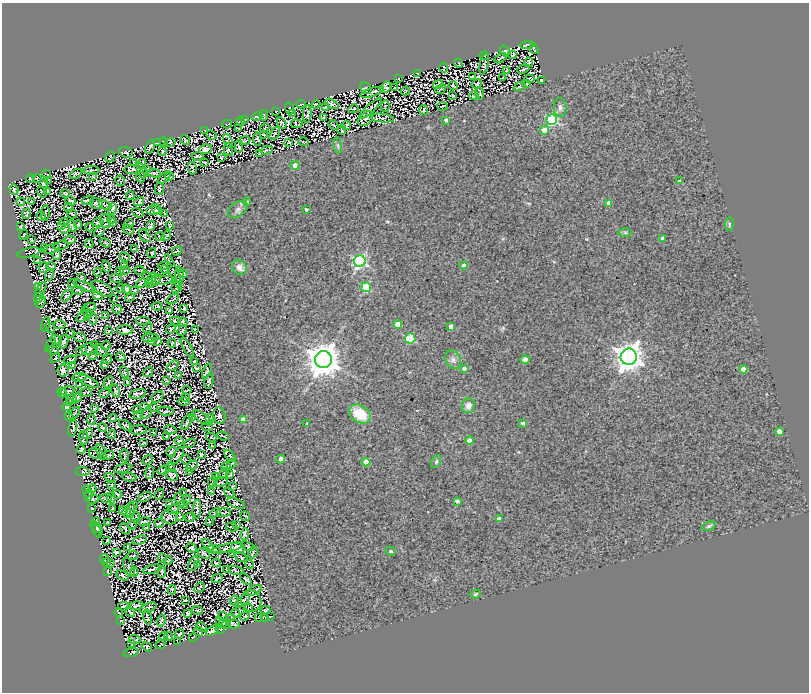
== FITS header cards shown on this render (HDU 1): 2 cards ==
NAXIS1  =                  807
NAXIS2  =                  690

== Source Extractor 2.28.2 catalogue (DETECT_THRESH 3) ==
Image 807 x 690 px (HDU 1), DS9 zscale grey, 1 PNG px = 1 image px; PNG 811 x 694 px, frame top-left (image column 1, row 690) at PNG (2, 3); each listed source drawn as its Kron ellipse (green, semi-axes under 4 px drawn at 4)
Background 0.67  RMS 0.35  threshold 1.04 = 3 sigma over >= 5 px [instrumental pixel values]
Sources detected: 915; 11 with non-positive FLUX_AUTO (blend fragments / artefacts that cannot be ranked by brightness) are neither listed nor drawn; of the other 904, the 500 brightest by FLUX_AUTO listed and drawn (404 fainter detections omitted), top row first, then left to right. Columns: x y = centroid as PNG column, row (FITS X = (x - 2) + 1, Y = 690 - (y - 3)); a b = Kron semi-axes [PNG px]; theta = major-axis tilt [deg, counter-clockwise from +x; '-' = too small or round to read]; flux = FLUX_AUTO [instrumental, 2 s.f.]
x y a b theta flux
527 45 7 2 6 52
534 49 5 3 - 49
505 51 5 3 - 59
513 55 4 2 - 25
484 56 4 3 - 34
500 58 7 2 34 27
529 62 5 3 - 32
459 63 5 2 - 24
484 64 10 2 79 36
444 68 5 2 - 29
523 69 6 2 22 34
506 70 3 2 - 22
417 73 2 2 - 21
473 77 4 2 - 30
502 77 4 2 - 22
398 79 4 2 - 30
529 79 5 3 - 23
542 80 3 3 - 31
477 84 5 3 - 21
527 84 3 2 - 26
438 85 5 3 - 25
453 86 5 2 - 25
386 87 6 4 48 29
519 87 6 2 22 34
366 88 6 4 -49 42
395 88 3 2 - 21
441 89 6 2 42 26
405 91 5 2 - 23
372 92 12 3 18 42
480 94 6 3 -89 32
453 95 3 2 - 22
474 96 4 2 - 29
301 104 4 2 - 29
316 104 4 2 - 28
332 104 7 4 -31 46
385 106 6 2 84 29
442 106 5 2 - 31
326 107 3 3 - 37
290 108 6 2 -71 39
370 108 15 3 42 64
560 108 9 6 -87 80
353 109 5 3 - 22
424 110 5 2 - 24
276 111 3 2 - 24
292 114 4 2 - 25
307 114 9 4 84 53
264 115 5 2 - 29
257 116 5 2 - 25
323 117 4 2 - 21
366 118 9 5 44 65
382 118 12 2 -5 27
245 119 3 2 - 22
446 120 4 3 - 71
552 120 5 5 - 2100
240 121 4 3 - 31
282 123 6 2 -56 29
227 124 5 2 - 22
297 124 6 4 5 27
333 125 5 2 - 26
347 126 4 2 - 24
265 128 5 2 - 22
239 129 3 2 - 21
205 130 3 2 - 22
342 130 5 2 - 28
545 130 4 4 - 330
275 133 7 3 59 35
263 134 3 2 - 22
211 135 5 2 - 24
257 139 7 4 -84 32
185 140 5 3 - 39
228 141 7 4 -64 29
244 141 6 3 11 23
164 142 5 3 - 23
170 142 5 4 - 29
289 142 4 3 - 21
304 142 5 2 - 22
157 143 4 2 - 33
338 145 8 4 -81 42
239 146 6 4 -88 40
150 147 7 4 72 53
205 149 6 5 - 190
228 150 6 3 -77 36
267 150 6 2 15 30
162 151 4 2 - 26
126 152 7 5 -15 78
259 154 4 3 - 25
198 156 6 2 3 35
110 157 6 2 62 30
221 158 4 2 - 34
205 162 3 2 - 23
134 163 3 3 - 23
142 164 5 4 - 40
295 165 4 4 - 110
192 168 6 2 -77 26
131 169 7 4 1 30
147 169 3 2 - 21
91 170 8 2 3 46
142 171 8 2 -72 52
154 173 6 4 -8 25
46 174 4 2 - 28
76 174 7 3 32 29
93 176 3 2 - 22
170 176 5 2 - 21
140 177 5 4 - 30
165 177 7 3 44 39
31 179 4 3 - 35
37 179 4 3 - 26
49 180 3 2 - 23
120 181 5 3 - 31
680 181 4 3 - 28
44 183 4 3 - 32
159 189 6 3 87 40
14 190 5 3 - 41
47 191 3 3 - 29
42 192 6 2 -52 26
66 194 4 3 - 37
130 196 4 3 - 23
88 200 6 2 16 39
70 201 5 2 - 31
247 201 4 4 - 33
21 202 4 2 - 24
31 202 3 2 - 22
139 202 5 3 - 31
609 203 4 4 - 190
96 204 6 5 - 45
105 205 6 3 -26 25
68 208 4 3 - 25
112 209 6 2 71 29
157 209 6 4 -50 53
238 209 11 7 35 90
306 209 3 3 - 81
153 211 7 3 -2 72
45 213 8 2 87 28
138 213 6 2 -33 28
26 214 5 3 - 34
72 214 5 2 - 23
164 214 3 2 - 29
41 216 5 4 - 22
111 220 4 2 - 22
105 221 7 5 -71 64
64 222 4 2 - 24
98 222 5 2 - 33
113 223 4 3 - 38
129 224 5 2 - 28
729 224 6 3 83 31
78 225 4 2 - 27
61 226 3 2 - 21
72 226 6 3 -72 37
151 226 5 3 - 36
169 226 3 2 - 22
20 227 4 3 - 23
89 227 4 2 - 22
65 229 5 3 - 32
128 229 6 3 -39 23
99 231 6 4 42 25
625 233 6 4 -1 31
24 235 5 2 - 34
145 236 7 3 -51 35
160 236 5 3 - 32
166 236 5 2 - 31
663 239 4 3 - 79
31 240 3 2 - 28
71 240 5 3 - 38
106 243 5 3 - 27
89 244 4 2 - 24
61 245 8 3 13 23
44 248 3 2 - 25
134 248 3 2 - 21
51 249 9 3 17 26
177 251 5 3 - 29
29 253 11 4 14 54
152 253 5 2 - 21
57 255 5 3 - 37
125 257 5 2 - 27
37 260 3 2 - 23
360 261 6 5 - 4100
124 265 4 3 - 21
464 265 4 4 - 63
51 266 5 2 - 25
165 266 6 3 1 46
44 267 5 5 - 48
106 267 6 2 -73 26
239 268 8 7 - 110
164 269 4 2 - 21
125 270 5 2 - 22
139 270 5 2 - 35
119 271 3 2 - 26
98 272 4 2 - 23
174 272 19 2 -68 40
184 274 3 2 - 24
49 275 6 2 76 22
180 275 8 3 -85 34
82 277 3 3 - 28
116 278 6 4 -18 29
148 278 6 3 -58 42
152 278 6 3 59 49
160 280 15 3 7 56
154 281 9 4 38 54
73 283 4 2 - 21
141 283 5 3 - 36
38 286 4 3 - 27
85 286 12 3 -20 65
176 287 6 2 83 22
366 287 5 4 - 1000
41 289 8 2 57 24
102 289 12 6 -31 55
121 289 4 3 - 23
127 289 4 3 - 42
78 290 6 4 -4 37
135 290 3 2 - 25
67 296 7 2 44 43
98 296 5 4 - 96
38 297 6 3 68 23
130 297 5 3 - 42
114 299 3 2 - 21
173 299 7 2 28 21
41 302 6 2 49 34
157 306 5 3 - 27
90 307 6 2 11 27
117 309 4 4 - 26
184 309 3 3 - 22
169 310 4 3 - 29
87 313 7 2 -55 25
105 316 4 3 - 30
82 317 6 2 42 26
93 319 6 2 -78 42
142 320 7 4 0 37
175 321 5 2 - 31
183 322 5 4 - 31
45 324 7 2 77 37
398 324 4 4 - 290
60 325 6 3 -11 26
451 327 4 4 - 200
50 328 6 2 -54 21
148 328 5 3 - 32
171 329 5 2 - 21
195 329 4 2 - 26
125 330 8 5 1 340
182 330 6 3 46 42
108 331 3 2 - 23
71 333 4 2 - 26
80 337 6 4 -10 24
150 338 8 3 3 35
410 338 5 5 - 1000
56 340 6 4 -40 40
151 341 3 2 - 21
158 341 4 2 - 24
64 342 7 3 73 45
172 343 4 2 - 24
50 345 7 3 62 26
95 345 3 2 - 23
106 346 4 2 - 37
187 347 11 2 -62 28
89 349 8 6 -8 57
53 350 6 3 -20 75
81 351 6 3 38 23
101 351 7 3 -51 58
93 355 4 3 - 31
121 357 5 3 - 24
629 357 8 8 - 27000
55 358 6 2 48 22
107 359 5 3 - 23
525 359 5 4 - 110
70 360 6 4 17 46
323 360 8 8 - 41000
453 360 10 7 -64 95
195 362 4 3 - 28
104 365 3 3 - 27
73 366 4 3 - 29
173 366 6 3 38 42
196 368 4 2 - 27
464 368 4 3 - 69
743 369 4 4 - 220
63 371 6 5 - 240
207 371 8 4 66 34
124 372 6 3 -67 23
148 372 6 2 40 32
179 375 3 3 - 27
79 377 7 2 7 33
166 380 3 2 - 21
88 381 11 4 -24 76
209 381 7 3 79 27
108 382 6 3 62 23
127 383 4 2 - 24
79 385 4 2 - 22
187 390 4 2 - 26
67 391 7 4 12 46
115 391 6 2 -74 26
62 392 5 3 - 44
85 393 6 2 10 33
104 393 5 2 - 25
137 394 9 4 14 35
77 397 5 3 - 30
158 397 6 5 - 43
185 398 3 2 - 23
71 400 5 4 - 42
69 402 4 3 - 21
184 402 5 2 - 21
468 406 7 6 - 140
67 407 4 3 - 31
144 407 3 3 - 25
153 407 3 3 - 21
94 408 3 2 - 28
136 409 3 2 - 21
165 411 8 3 -7 27
75 413 7 2 54 26
146 414 6 2 41 24
360 414 11 8 -34 590
139 415 4 4 - 33
219 415 8 6 -79 49
69 416 4 2 - 36
113 418 4 3 - 26
192 418 4 2 - 29
202 418 12 3 -34 42
209 419 3 2 - 22
91 420 5 2 - 21
243 420 4 4 - 210
187 422 8 3 61 58
523 423 4 4 - 70
307 424 3 2 - 26
126 426 8 4 -34 21
102 427 4 2 - 36
207 427 6 2 -4 27
73 428 8 3 78 29
138 430 8 4 6 29
170 430 6 3 -10 25
779 431 4 4 - 140
153 433 4 2 - 22
88 434 6 2 53 23
112 435 4 3 - 28
223 436 6 2 -21 23
166 437 3 2 - 26
211 437 5 3 - 22
83 438 7 4 -86 72
180 441 4 2 - 23
470 441 4 4 - 250
144 443 4 2 - 22
190 443 6 2 23 33
212 446 4 2 - 23
81 449 4 3 - 25
171 451 5 2 - 26
101 452 8 3 -69 45
96 454 7 5 -11 52
109 455 5 2 - 32
125 455 6 2 -85 25
201 455 4 3 - 32
177 456 9 3 57 40
230 456 7 3 -48 27
281 459 4 4 - 180
148 460 6 2 32 31
186 460 5 4 - 44
436 461 7 4 63 39
366 462 4 4 - 370
231 464 5 2 - 25
192 466 7 4 46 41
226 466 5 2 - 31
170 467 5 3 - 26
123 468 9 2 17 45
164 470 6 3 25 25
189 471 4 2 - 21
82 472 7 2 -2 38
150 472 6 2 85 28
224 473 5 2 - 21
172 475 7 5 -32 50
230 475 4 2 - 27
129 477 7 2 -9 25
215 477 4 2 - 23
110 478 5 2 - 21
212 482 5 2 - 23
221 483 7 3 15 26
112 485 3 2 - 23
233 487 3 2 - 25
92 489 4 2 - 24
87 490 4 3 - 38
211 491 3 2 - 22
184 493 4 2 - 28
229 493 6 2 -48 28
117 494 5 2 - 25
159 494 5 2 - 21
89 495 6 2 80 28
145 497 7 2 26 26
106 498 6 2 2 34
112 498 6 2 -87 23
93 499 6 3 7 31
180 500 7 3 -64 27
187 500 5 2 - 24
457 501 4 3 - 65
236 503 9 4 -24 53
169 504 4 3 - 30
184 505 4 2 - 30
133 506 5 3 - 25
91 508 3 2 - 29
113 508 3 2 - 23
173 509 6 3 25 33
197 509 9 3 86 47
123 510 4 3 - 39
131 510 8 3 84 40
224 512 7 2 2 27
127 513 5 4 - 33
215 513 6 3 29 31
245 516 5 2 - 22
135 517 5 2 - 28
170 517 8 7 - 79
180 517 4 3 - 23
190 517 5 4 - 44
499 519 4 4 - 130
209 521 3 2 - 21
96 522 4 3 - 25
108 522 3 3 - 24
144 522 6 3 4 29
159 523 4 2 - 34
237 524 3 3 - 23
132 525 4 2 - 23
709 526 7 4 20 43
97 527 7 3 -44 34
147 527 4 2 - 24
232 527 6 2 -13 22
125 529 6 3 -53 27
97 531 7 3 -68 82
245 534 6 4 76 30
107 540 4 2 - 21
140 540 7 3 19 49
208 545 7 4 -47 74
247 546 7 4 -24 30
127 547 4 2 - 27
192 548 5 4 - 29
227 548 15 3 11 44
238 548 7 6 - 400
214 549 6 2 -9 26
391 551 5 4 - 43
116 552 4 3 - 22
253 552 6 2 70 25
204 553 7 3 -38 50
232 553 3 2 - 24
132 556 6 2 12 21
241 557 7 2 -23 46
162 558 4 2 - 21
104 559 5 2 - 42
168 561 4 2 - 29
106 563 4 3 - 37
216 563 4 3 - 26
110 564 3 3 - 28
193 564 8 3 64 30
249 564 4 2 - 25
198 565 3 3 - 23
129 567 10 4 -69 32
152 569 9 2 14 47
227 569 4 2 - 24
236 570 8 2 -16 40
108 572 3 3 - 37
134 572 4 3 - 33
162 572 6 3 85 37
123 575 7 2 -32 35
217 578 6 2 28 29
246 579 7 3 -44 43
199 588 6 3 43 24
172 590 4 2 - 30
254 590 8 2 24 48
475 594 5 3 - 28
185 600 3 2 - 21
234 601 5 4 - 37
243 601 9 3 41 51
251 601 11 10 - 60
124 606 6 3 9 26
136 606 7 3 7 41
148 608 9 3 23 24
248 608 5 2 - 24
197 610 5 3 - 37
265 610 5 2 - 36
130 612 6 2 -52 27
119 613 4 2 - 28
188 613 4 3 - 23
236 613 4 2 - 23
223 615 4 2 - 25
245 616 5 4 - 27
147 617 8 3 -75 26
270 617 2 2 - 21
232 618 4 2 - 22
259 618 3 2 - 23
265 618 4 3 - 22
161 620 6 3 73 35
220 620 4 2 - 24
120 621 3 2 - 26
223 623 3 2 - 23
226 624 4 2 - 26
234 624 6 4 -10 31
201 627 5 3 - 31
220 629 5 2 - 34
212 631 7 3 30 63
198 632 5 2 - 36
179 634 5 3 - 30
163 636 4 2 - 23
169 636 4 2 - 30
193 637 4 2 - 31
135 639 6 2 -3 26
177 641 3 2 - 24
131 643 4 2 - 22
161 644 5 2 - 28
147 647 6 3 -37 22
131 653 7 3 11 32
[404 fainter detections neither listed nor drawn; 11 non-positive-flux detections neither listed nor drawn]